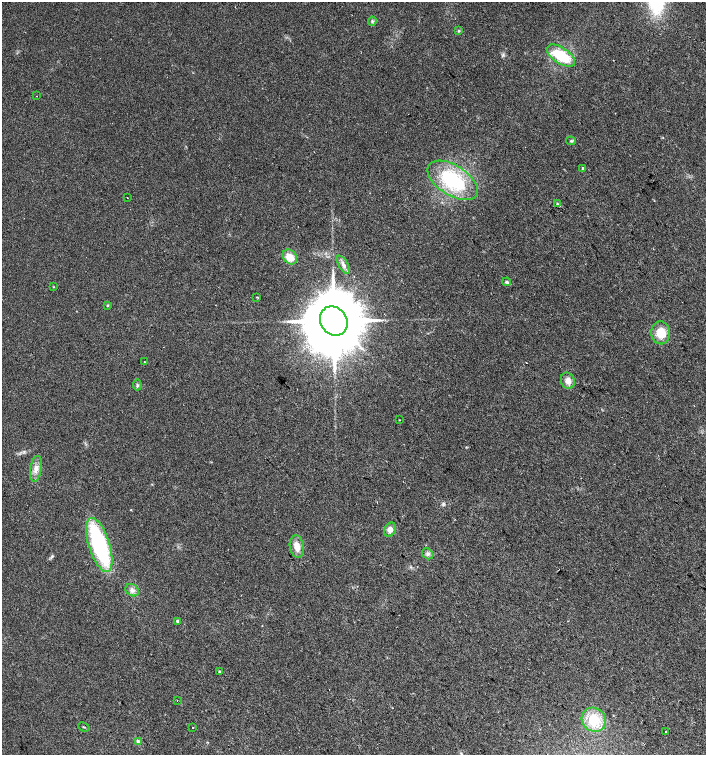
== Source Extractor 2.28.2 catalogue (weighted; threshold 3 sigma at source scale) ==
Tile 6 of 4 x 4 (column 2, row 2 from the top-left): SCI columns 1574-2981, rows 3013-4517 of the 6027 x 6021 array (HDU 1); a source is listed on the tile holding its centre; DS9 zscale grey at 2 x 2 block average (1 PNG px = mean of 2 x 2 image px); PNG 708 x 757 px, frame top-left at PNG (2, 2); each listed source drawn as its Kron ellipse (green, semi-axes under 4 px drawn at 4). Shown black and unused: <1% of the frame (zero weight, under 2 of 3 exposures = <1% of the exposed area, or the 3 px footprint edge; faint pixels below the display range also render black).
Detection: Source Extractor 2.28.2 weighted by HDU 2 'WHT'; one run over the whole footprint, this tile lists its part. Background 0.0392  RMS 0.008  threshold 0.0359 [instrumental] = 3 sigma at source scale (4.5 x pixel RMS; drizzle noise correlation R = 1.50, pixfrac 1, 0.0396/0.0396 arcsec/px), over >= 5 px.
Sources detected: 35; all 35 listed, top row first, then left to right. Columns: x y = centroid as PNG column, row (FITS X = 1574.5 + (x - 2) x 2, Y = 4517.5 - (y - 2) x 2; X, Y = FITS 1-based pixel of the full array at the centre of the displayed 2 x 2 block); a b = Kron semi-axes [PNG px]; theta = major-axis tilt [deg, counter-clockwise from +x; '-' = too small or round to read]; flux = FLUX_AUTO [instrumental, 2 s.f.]
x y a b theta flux
372 21 4 4 - 3.1
458 31 4 3 - 1.6
561 56 16 8 -33 75
37 96 2 2 - 0.86
571 141 5 3 - 2.3
583 168 2 2 - 5.6
453 180 28 15 -32 140
127 198 2 2 - 0.85
557 204 3 3 - 1.9
290 257 8 6 -48 24
343 265 10 4 -59 7.6
507 282 4 3 - 2.8
53 287 3 2 - 1
257 297 2 2 - 2.1
107 306 3 3 - 1.7
334 321 15 13 -59 21000
661 333 11 9 -85 29
144 362 2 2 - 0.76
568 381 8 6 -68 11
137 385 5 3 - 3
400 420 2 2 - 0.72
36 469 13 5 80 12
390 530 7 5 62 9.8
99 545 28 10 -73 230
297 547 11 7 -82 18
428 554 6 5 - 5
132 590 7 5 -35 7
177 621 4 3 - 2.9
219 671 3 2 - 2.1
177 700 2 2 - 0.53
594 720 13 11 -44 48
84 727 6 2 -23 1.4
192 728 2 2 - 1.3
665 731 2 2 - 7
138 741 4 3 - 5.9
Diffuse or blended objects may show on this block-average render without a row.